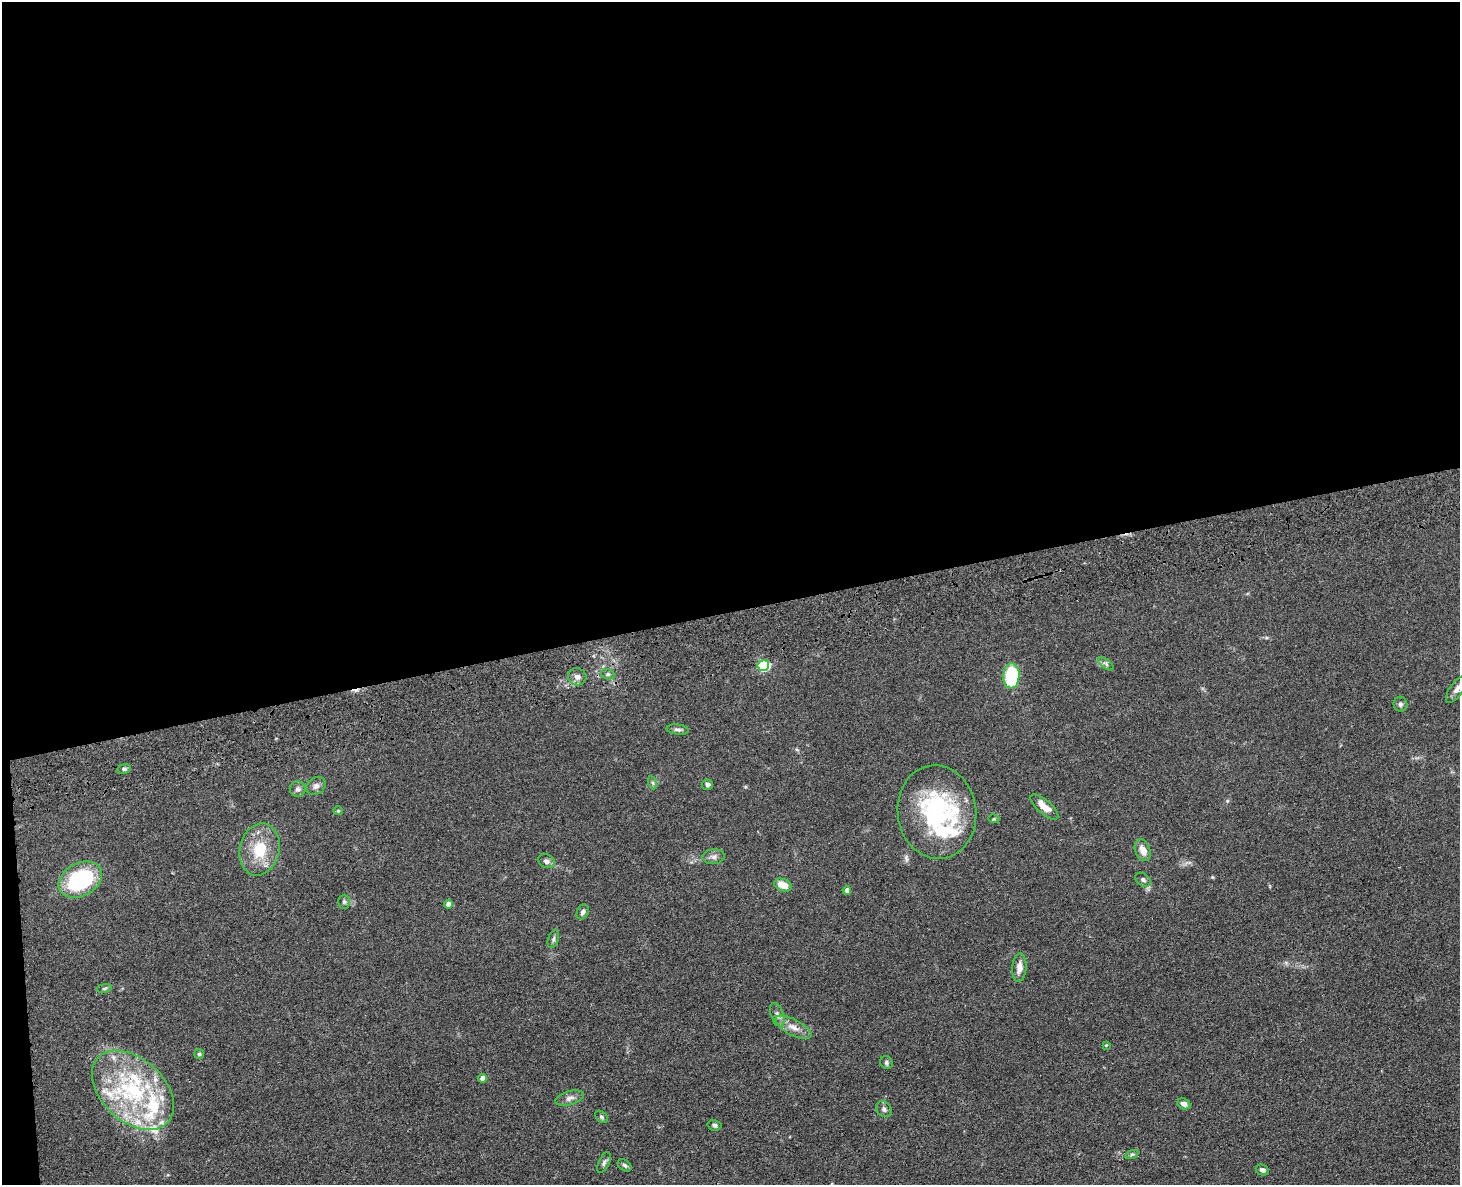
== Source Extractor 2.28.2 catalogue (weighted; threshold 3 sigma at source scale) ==
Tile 1 of 3 x 4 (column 1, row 1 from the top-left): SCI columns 270-1727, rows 3665-4847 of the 4800 x 4963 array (HDU 1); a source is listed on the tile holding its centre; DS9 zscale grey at full resolution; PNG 1462 x 1187 px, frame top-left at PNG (2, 2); each listed source drawn as its Kron ellipse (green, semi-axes under 4 px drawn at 4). Shown black and unused: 52% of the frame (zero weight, under 3 of 4 exposures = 6% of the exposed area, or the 3 px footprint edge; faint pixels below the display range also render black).
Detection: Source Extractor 2.28.2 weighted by HDU 2 'WHT'; one run over the whole footprint, this tile lists its part. Background 0.0683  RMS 0.0059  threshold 0.0265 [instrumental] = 3 sigma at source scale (4.5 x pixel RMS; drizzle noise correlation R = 1.50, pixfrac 1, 0.05/0.05 arcsec/px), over >= 5 px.
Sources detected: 55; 8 inside a brighter listed object's ellipse — not listed separately; the other 47 listed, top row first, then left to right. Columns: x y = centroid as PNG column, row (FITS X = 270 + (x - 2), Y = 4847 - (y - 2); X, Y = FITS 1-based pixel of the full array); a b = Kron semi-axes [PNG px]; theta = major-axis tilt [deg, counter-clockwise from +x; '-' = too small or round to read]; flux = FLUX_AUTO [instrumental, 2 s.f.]
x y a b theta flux
1106 664 9 4 -36 1.4
763 665 6 5 - 50
608 674 7 5 -19 1.1
1011 676 12 8 85 38
577 677 9 8 - 3.1
1457 689 16 6 54 3.6
1400 704 7 7 - 1.5
678 730 11 5 -7 1.7
124 769 7 4 8 1.3
653 783 6 4 -71 0.94
707 785 5 5 - 1.6
316 786 10 8 37 2.5
298 789 8 8 - 1.9
1044 807 17 7 -41 6.7
338 811 4 4 - 0.6
937 812 47 39 -83 71
994 819 5 3 - 0.55
260 849 26 19 77 20
1143 850 11 7 -69 5.2
714 857 11 7 6 2.4
546 861 8 6 -26 2
80 880 23 16 29 58
1143 880 8 6 -37 1.5
783 885 9 6 -22 7.8
847 890 4 4 - 2.9
344 902 7 6 - 1.2
448 904 4 4 - 4.4
583 912 8 5 64 1.7
553 939 9 5 70 1.3
1019 967 14 7 85 4.3
104 988 8 4 9 0.9
777 1015 12 6 -71 2.3
793 1027 20 8 -28 5.3
1106 1045 4 4 - 0.46
199 1054 5 5 - 0.89
886 1062 7 6 - 1.2
482 1078 4 4 - 4.3
133 1090 47 31 -42 68
570 1098 15 6 16 2.7
1184 1104 7 5 -24 2
884 1109 9 7 -50 1.9
601 1117 7 5 -40 1
715 1125 7 5 -13 1.4
1132 1154 7 4 19 0.99
604 1163 11 5 65 1.6
625 1165 7 5 -40 1.4
1262 1170 7 5 -26 1.6
Isophote crosses this tile's border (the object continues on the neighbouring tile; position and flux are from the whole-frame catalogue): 1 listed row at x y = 1457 689